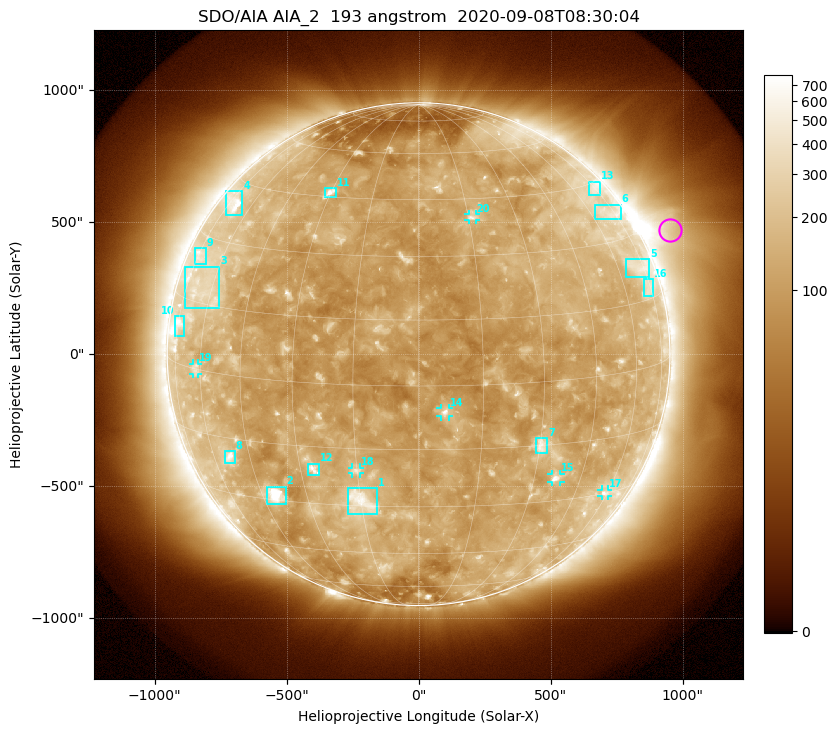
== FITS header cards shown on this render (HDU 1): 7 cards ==
TELESCOP= 'SDO/AIA'
INSTRUME= 'AIA_2'
WAVELNTH=                  193
WAVEUNIT= 'angstrom'
DATE-OBS= '2020-09-08T08:30:04.84'
CTYPE1  = 'HPLN-TAN'
CTYPE2  = 'HPLT-TAN'

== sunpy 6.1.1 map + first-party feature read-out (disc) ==
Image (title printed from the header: SDO/AIA AIA_2  193 angstrom  2020-09-08T08:30:04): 1024 x 1024 px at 2.4 arcsec/px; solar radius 952 arcsec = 397 px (full disc in frame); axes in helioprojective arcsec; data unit not stated in the header (colour bar unlabelled)
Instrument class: DISC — disc imager (sunpy class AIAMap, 193 A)
Bright regions (active regions / flare kernels): reference = the median radial profile (limb darkening/brightening removed); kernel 9 px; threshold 5 sigma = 178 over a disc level ~121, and >= 1.15x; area >= 12 px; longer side >= 10 px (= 24 arcsec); searched inside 0.97 R_sun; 27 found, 20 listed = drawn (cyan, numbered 1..; 6 of them under ~33 arcsec drawn as corner ticks so the feature stays visible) (cap 20 boxes per figure: the strongest are kept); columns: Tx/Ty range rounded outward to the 5 arcsec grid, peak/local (2 s.f.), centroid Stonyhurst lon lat
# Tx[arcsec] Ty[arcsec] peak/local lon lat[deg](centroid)
1 -270..-155 -610..-505 5.2 -15 -29
2 -575..-505 -570..-500 12 -40 -28
3 -885..-755 175..330 2.5 -65 +18
4 -730..-665 525..620 4.8 -71 +39
5 785..875 290..360 2.5 +71 +23
6 665..765 510..570 2.4 +70 +37
7 445..490 -375..-320 4.2 +30 -15
8 -735..-695 -415..-365 4.8 -53 -20
9 -850..-805 340..400 2.6 -73 +25
10 -925..-885 65..145 3.4 -74 +9
11 -355..-310 595..630 5.5 -30 +46
12 -420..-375 -460..-415 4.5 -26 -21
13 645..690 600..655 2.6 +73 +43
14 85..115 -235..-205 6.7 +6 -6
15 505..540 -485..-450 4.6 +36 -24
16 855..890 220..285 2 +74 +17
17 690..720 -540..-510 2.9 +59 -30
18 -255..-220 -450..-430 3.3 -15 -20
19 -855..-835 -75..-35 2.6 -62 +0
20 190..215 505..530 3.3 +16 +40
Off-limb structures (1.02-1.3 R_sun): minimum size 162 px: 5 found; the strongest spans PA ~265..325 deg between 1.02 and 1.3 R_sun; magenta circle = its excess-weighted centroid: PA ~295 deg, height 1.11 R_sun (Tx ~950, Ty ~470 arcsec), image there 3.2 x the reference